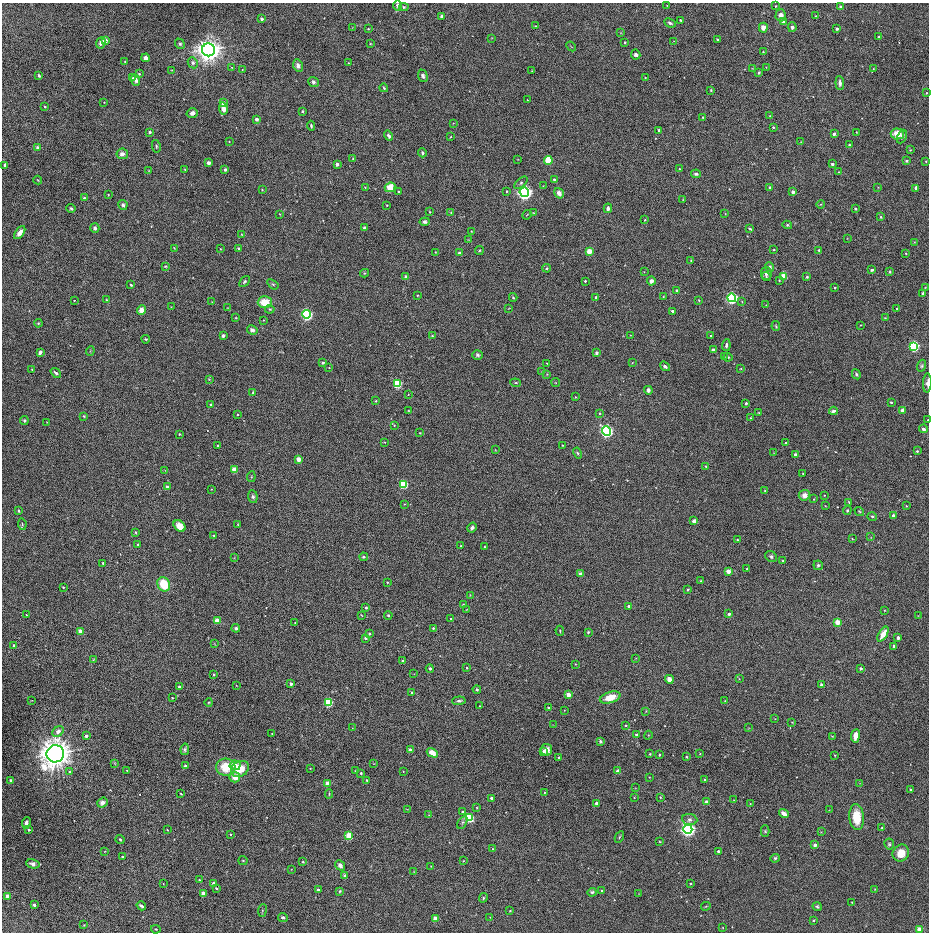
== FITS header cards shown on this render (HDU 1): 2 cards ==
NAXIS1  =                 1853 / length of original image axis
NAXIS2  =                 1860 / length of original image axis

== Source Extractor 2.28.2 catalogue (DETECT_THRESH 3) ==
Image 1853 x 1860 px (HDU 1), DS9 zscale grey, zoomed out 1/2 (1 PNG px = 2 x 2 image px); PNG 931 x 934 px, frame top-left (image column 1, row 1859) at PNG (2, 3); each listed source drawn as its Kron ellipse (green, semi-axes under 4 px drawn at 4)
Background 0.249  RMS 37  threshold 111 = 3 sigma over >= 5 px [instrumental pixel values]
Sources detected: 623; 3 cannot appear on this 1/2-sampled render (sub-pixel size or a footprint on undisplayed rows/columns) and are neither listed nor drawn; of the other 620, the 500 brightest by FLUX_AUTO listed and drawn (120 fainter detections omitted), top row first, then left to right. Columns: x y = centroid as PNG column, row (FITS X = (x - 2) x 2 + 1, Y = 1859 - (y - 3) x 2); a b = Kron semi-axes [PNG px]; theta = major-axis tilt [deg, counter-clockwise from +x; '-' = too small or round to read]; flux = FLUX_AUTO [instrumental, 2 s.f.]
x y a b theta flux
398 5 5 4 - 2.6e+04
667 6 3 2 - 3.5e+03
776 6 2 2 - 5.3e+03
840 6 3 3 - 1.5e+04
404 7 5 4 - 1.4e+04
781 15 6 5 - 4.4e+04
442 16 3 3 - 1.8e+04
815 16 2 2 - 4.5e+03
262 19 3 3 - 3.0e+04
681 20 2 2 - 7.5e+03
783 22 4 4 - 2.2e+04
670 23 6 4 -25 2.0e+04
535 26 3 2 - 4.1e+03
352 27 3 2 - 3.6e+03
792 27 5 4 - 1.9e+04
763 28 5 4 - 5.5e+04
368 29 3 2 - 6.7e+03
837 29 3 3 - 1.4e+04
621 33 3 2 - 4.3e+03
879 37 4 4 - 1.3e+04
491 38 3 2 - 3.9e+03
105 40 3 3 - 9.0e+04
717 40 3 3 - 8.5e+03
674 41 3 2 - 4.6e+03
625 42 2 2 - 1.0e+04
101 43 6 4 65 3.4e+04
180 44 5 4 - 1.4e+04
370 44 3 3 - 6.0e+03
571 46 5 2 - 5.6e+03
208 50 6 6 - 1.0e+07
763 52 3 3 - 6.6e+03
636 54 5 4 - 2.4e+04
146 58 4 4 - 3.6e+04
125 61 3 3 - 5.8e+03
193 63 6 5 - 1.9e+04
348 63 2 2 - 3.5e+03
298 66 6 4 -67 4.3e+04
232 67 3 2 - 3.8e+03
766 67 3 2 - 3.6e+03
753 68 4 3 - 5.0e+03
873 69 3 3 - 4.6e+03
171 70 3 2 - 4.1e+03
242 70 3 3 - 5.2e+03
532 71 3 2 - 4.3e+03
759 73 3 2 - 9.7e+03
139 74 3 3 - 7.5e+03
39 76 4 3 - 1.4e+04
423 76 6 4 -68 2.2e+04
645 77 3 2 - 4.6e+03
133 78 3 3 - 8.1e+03
136 80 6 3 -66 2.9e+04
313 82 5 4 - 1.8e+04
840 83 7 3 -86 3.5e+04
384 88 4 2 - 8.7e+03
711 90 3 3 - 7.0e+03
926 93 3 3 - 5.5e+03
527 100 2 2 - 4.5e+03
104 102 2 2 - 4.0e+03
223 103 4 4 - 2.7e+04
45 106 2 2 - 1.1e+04
223 108 6 4 -81 6.5e+04
303 111 4 3 - 9.3e+03
192 113 6 5 - 2.8e+04
770 116 3 3 - 5.0e+03
703 117 3 2 - 5.7e+03
256 119 3 3 - 4.2e+04
453 123 3 2 - 3.6e+03
311 126 5 3 - 1.3e+04
773 127 3 3 - 8.4e+03
659 130 2 2 - 1.9e+04
150 132 3 3 - 1.3e+04
856 132 3 2 - 4.8e+03
834 134 3 2 - 3.1e+04
897 134 7 5 -6 1.2e+05
389 136 5 3 - 2.2e+04
451 137 3 2 - 5.4e+03
902 137 7 4 65 3.3e+04
229 142 3 3 - 5.0e+03
801 142 3 2 - 3.5e+03
849 145 3 3 - 9.7e+03
156 146 6 3 -77 1.0e+04
38 148 3 3 - 4.6e+04
910 150 3 3 - 6.9e+03
422 153 4 3 - 1.3e+04
122 154 6 5 - 4.0e+04
353 159 3 3 - 5.2e+03
518 159 3 2 - 3.6e+03
548 160 4 3 - 2.5e+05
906 161 2 2 - 1.9e+04
926 161 3 3 - 6.9e+03
208 163 3 3 - 5.5e+04
337 164 3 3 - 3.7e+04
832 164 3 3 - 1.6e+04
5 165 4 3 - 2.3e+04
225 169 4 3 - 1.7e+04
680 169 2 2 - 1.1e+04
185 170 3 2 - 5.1e+03
149 171 3 2 - 4.4e+03
839 172 3 2 - 5.4e+03
696 174 5 3 - 1.6e+04
554 179 3 3 - 1.5e+04
38 180 4 3 - 6.1e+03
521 183 8 4 41 1.8e+04
543 186 2 1 - 3.6e+03
365 187 3 3 - 5.5e+03
390 187 5 4 - 1.4e+05
770 187 3 2 - 1.8e+04
878 187 3 3 - 4.7e+03
916 188 3 3 - 3.3e+04
262 190 3 3 - 6.2e+03
399 191 2 2 - 9.8e+03
506 191 4 3 - 7.7e+03
524 192 5 4 - 2.8e+06
793 192 3 3 - 3.9e+04
559 193 5 4 - 4.9e+04
108 195 3 2 - 5.5e+03
84 198 4 3 - 1.2e+04
683 199 3 3 - 4.7e+03
821 204 4 3 - 7.4e+03
123 205 5 4 - 1.6e+04
387 205 2 2 - 5.3e+03
71 208 5 3 - 1.2e+04
608 208 5 3 - 2.6e+04
856 209 2 2 - 1.9e+04
430 212 3 3 - 5.4e+03
451 212 4 3 - 6.1e+03
533 213 4 3 - 4.9e+03
280 214 3 2 - 4.0e+03
725 214 3 3 - 4.0e+03
527 215 5 2 - 6.0e+03
881 217 4 3 - 7.9e+03
645 220 3 2 - 6.3e+03
425 222 5 4 - 1.9e+04
787 225 4 4 - 1.3e+04
95 228 5 4 - 1.8e+04
365 228 4 4 - 1.6e+04
750 229 4 2 - 9.4e+03
471 231 2 2 - 3.7e+03
20 233 7 4 53 5.0e+04
241 234 3 2 - 4.4e+03
847 238 3 2 - 4.1e+03
468 239 3 3 - 4.9e+03
914 242 3 3 - 5.4e+03
174 248 4 2 - 4.8e+03
238 248 4 3 - 1.1e+04
220 249 2 2 - 4.4e+03
479 250 4 3 - 8.0e+03
774 250 3 2 - 5.8e+03
819 250 4 3 - 9.9e+03
589 251 3 3 - 1.5e+05
435 252 2 2 - 3.5e+03
459 253 3 3 - 1.7e+04
906 253 3 3 - 6.8e+03
691 261 3 3 - 9.2e+03
165 266 4 3 - 7.8e+03
770 267 5 4 - 2.2e+04
547 268 4 4 - 1.1e+04
872 270 3 3 - 1.5e+04
644 272 3 2 - 3.5e+03
890 272 4 3 - 1.2e+04
364 273 4 4 - 8.3e+03
766 273 6 5 - 3.4e+04
784 276 3 3 - 1.6e+05
406 277 3 3 - 3.9e+04
766 277 4 3 - 7.7e+03
807 277 4 3 - 9.5e+03
779 280 3 3 - 6.0e+03
585 281 2 2 - 1.1e+04
651 281 4 4 - 3.6e+04
244 282 6 3 49 1.4e+04
273 284 6 4 -36 1.4e+04
131 285 3 2 - 9.7e+03
925 287 4 2 - 4.6e+03
835 288 2 2 - 9.1e+03
677 291 4 3 - 1.4e+04
923 293 4 3 - 1.5e+04
417 295 2 2 - 5.5e+03
513 297 4 3 - 9.8e+03
663 297 3 3 - 5.6e+03
596 298 3 2 - 2.2e+04
732 298 4 4 - 1.2e+06
74 300 2 2 - 4.6e+03
106 300 3 3 - 6.7e+03
699 300 4 2 - 6.1e+03
742 301 3 2 - 5.0e+03
212 302 3 2 - 3.7e+03
265 302 7 6 - 1.5e+05
766 305 3 3 - 5.1e+03
171 307 3 2 - 3.5e+03
227 308 3 3 - 4.1e+03
509 308 4 2 - 4.7e+03
270 309 5 3 - 7.8e+03
897 309 3 3 - 1.0e+04
141 310 5 4 - 5.1e+04
672 311 2 2 - 1.7e+04
306 314 4 4 - 1.2e+06
236 318 4 3 - 5.9e+03
885 318 4 2 - 5.1e+03
263 320 2 2 - 3.9e+03
38 323 4 3 - 7.2e+03
860 325 2 2 - 3.8e+03
776 326 5 2 - 7.3e+03
252 330 5 4 - 3.7e+04
630 335 3 2 - 3.9e+03
223 336 4 3 - 1.3e+04
432 336 3 3 - 7.0e+03
711 336 3 3 - 6.4e+03
146 339 4 3 - 9.5e+03
726 345 6 3 84 1.9e+04
914 346 4 4 - 7.7e+05
713 350 3 2 - 2.5e+04
90 351 5 2 - 6.2e+03
40 353 3 3 - 2.9e+04
597 353 3 3 - 1.9e+04
478 355 5 5 - 1.8e+04
724 357 3 3 - 5.8e+03
728 357 4 3 - 1.1e+04
323 363 2 2 - 2.0e+04
547 363 2 2 - 4.6e+03
632 363 4 2 - 3.6e+03
665 366 5 3 - 1.9e+04
922 366 6 4 71 1.1e+04
329 368 3 2 - 3.8e+03
32 369 3 2 - 5.2e+03
741 369 3 2 - 5.6e+03
542 371 4 3 - 7.5e+03
56 373 6 3 -41 2.1e+04
547 374 3 3 - 5.3e+03
856 374 5 3 - 1.4e+04
209 379 4 3 - 5.8e+03
516 383 5 3 - 1.0e+04
556 383 4 2 - 3.8e+03
927 383 10 4 87 2.7e+04
397 384 4 3 - 4.1e+05
648 390 4 4 - 2.2e+04
253 393 4 3 - 1.2e+04
408 394 2 2 - 4.0e+03
575 397 4 3 - 5.5e+03
376 401 3 2 - 5.7e+03
891 402 2 2 - 1.2e+04
746 403 2 2 - 2.0e+04
210 404 2 2 - 5.8e+03
902 410 4 3 - 2.5e+04
409 411 3 3 - 4.6e+03
833 411 4 3 - 2.3e+04
599 413 3 3 - 7.2e+03
759 413 4 3 - 5.6e+03
237 414 2 2 - 7.2e+03
84 416 4 3 - 9.4e+03
750 418 3 2 - 4.4e+03
928 420 3 2 - 5.3e+03
24 421 4 4 - 1.4e+04
47 422 2 2 - 3.6e+03
394 425 3 3 - 5.7e+03
923 429 4 3 - 2.5e+04
606 431 5 4 - 1.6e+06
420 433 2 2 - 6.1e+03
179 434 2 2 - 6.8e+03
385 442 3 2 - 4.1e+03
786 443 2 2 - 7.8e+03
218 445 2 2 - 1.3e+04
562 445 3 2 - 5.4e+03
495 450 2 2 - 3.5e+03
917 451 3 2 - 8.5e+03
578 453 6 4 -61 1.4e+04
774 453 3 3 - 3.6e+03
796 455 3 2 - 5.0e+04
299 459 3 3 - 9.6e+04
706 466 4 3 - 6.9e+03
165 470 3 2 - 3.6e+03
234 470 3 3 - 1.3e+05
803 474 3 2 - 4.1e+03
251 477 5 3 - 7.2e+03
403 484 4 3 - 3.9e+05
167 487 4 3 - 2.2e+04
211 489 2 2 - 4.4e+03
765 491 3 3 - 5.7e+03
804 495 6 5 - 4.8e+04
824 495 3 2 - 4.4e+03
253 497 6 5 - 1.9e+04
814 499 2 2 - 4.5e+03
849 502 3 2 - 6.1e+03
404 504 3 2 - 4.6e+03
825 506 3 2 - 4.6e+03
906 506 4 3 - 6.2e+03
847 510 4 3 - 1.0e+04
19 511 4 3 - 1.1e+04
859 511 5 3 - 7.4e+03
893 515 4 3 - 1.9e+04
872 516 5 3 - 1.0e+04
694 521 3 3 - 3.5e+04
22 524 6 3 -81 8.6e+03
238 525 3 2 - 6.6e+03
180 526 7 5 -42 7.9e+04
472 528 5 4 - 2.8e+04
136 532 4 3 - 8.4e+03
214 535 4 3 - 8.7e+03
871 537 3 3 - 4.8e+03
737 539 3 2 - 6.7e+03
852 539 3 2 - 4.7e+03
138 544 2 2 - 6.6e+03
461 546 2 2 - 6.2e+03
485 547 3 3 - 6.0e+03
771 556 6 5 - 1.7e+04
364 557 4 3 - 1.3e+04
234 558 3 2 - 3.6e+03
783 561 2 2 - 8.8e+03
103 563 2 2 - 1.3e+04
818 565 5 4 - 1.3e+04
747 569 2 2 - 8.1e+03
728 571 3 3 - 9.8e+04
580 574 4 4 - 2.8e+04
701 581 3 3 - 7.7e+03
387 582 4 3 - 6.9e+03
164 584 7 6 - 2.2e+05
63 587 2 2 - 9.1e+03
688 589 3 2 - 1.1e+04
470 595 4 3 - 4.7e+03
463 605 4 3 - 1.0e+04
629 606 3 2 - 3.5e+04
366 608 3 3 - 9.7e+03
467 609 4 2 - 4.3e+03
884 610 4 3 - 5.4e+03
729 614 2 2 - 2.9e+04
26 615 2 2 - 5.4e+03
362 615 3 2 - 4.3e+03
388 615 4 3 - 1.0e+04
918 616 3 2 - 3.7e+03
451 619 2 2 - 4.6e+03
217 621 3 3 - 1.2e+05
295 622 2 2 - 3.7e+03
837 622 3 3 - 1.7e+05
236 628 4 4 - 2.2e+04
433 628 3 2 - 8.3e+03
80 631 3 3 - 7.9e+04
560 631 5 3 - 7.2e+03
588 632 3 3 - 8.1e+03
369 634 3 3 - 7.1e+03
883 634 8 3 59 1.1e+05
366 638 3 2 - 1.8e+04
898 638 3 3 - 2.5e+04
214 644 3 2 - 4.2e+03
14 645 3 3 - 1.7e+04
894 646 3 3 - 1.2e+04
636 658 4 3 - 4.8e+03
93 660 4 3 - 5.8e+03
403 661 3 3 - 1.4e+04
575 664 3 3 - 4.7e+03
467 668 3 3 - 7.9e+03
861 668 2 2 - 2.5e+04
430 669 4 4 - 1.4e+04
414 674 3 2 - 3.6e+03
214 675 2 2 - 1.1e+04
669 679 4 4 - 4.8e+04
739 679 4 2 - 4.7e+03
291 684 3 2 - 2.5e+04
236 685 3 3 - 4.2e+03
822 685 4 3 - 3.1e+04
180 687 4 3 - 1.4e+04
477 689 4 3 - 1.2e+04
412 693 3 2 - 9.4e+03
568 695 3 3 - 8.2e+04
610 697 11 5 17 1.4e+05
172 698 4 3 - 6.6e+03
32 700 4 2 - 4.5e+03
459 701 7 3 4 1.6e+04
725 701 3 3 - 5.3e+03
209 702 4 3 - 7.1e+03
328 703 4 3 - 3.3e+05
479 706 3 2 - 4.0e+03
548 708 3 2 - 9.2e+03
564 710 3 2 - 3.5e+03
646 711 4 3 - 5.2e+03
775 719 3 2 - 4.2e+03
792 722 3 2 - 4.3e+03
553 725 3 2 - 3.5e+03
625 725 3 3 - 6.7e+03
352 728 3 2 - 3.6e+03
749 728 4 2 - 3.9e+03
58 731 6 4 44 3.8e+04
272 734 3 2 - 3.9e+03
636 735 3 2 - 1.2e+04
648 735 4 3 - 5.0e+03
86 736 3 3 - 2.4e+04
832 736 4 3 - 5.4e+03
855 736 7 4 83 6.9e+04
600 741 4 3 - 1.5e+04
185 749 6 4 79 1.5e+04
410 750 3 3 - 7.4e+04
546 750 6 5 - 5.8e+04
543 752 4 3 - 1.9e+04
432 753 6 4 -30 8.5e+04
55 754 9 8 - 1.3e+07
650 754 3 3 - 6.8e+03
700 754 3 3 - 4.9e+03
659 755 2 2 - 1.2e+04
835 755 3 2 - 4.7e+03
559 757 2 2 - 1.5e+04
686 757 2 2 - 6.5e+03
115 763 4 3 - 6.3e+03
374 764 3 2 - 3.5e+03
235 765 5 5 - 5.4e+04
185 766 3 3 - 1.4e+04
226 767 9 8 - 2.0e+05
310 768 2 2 - 4.6e+03
240 769 9 7 32 1.4e+05
127 770 3 3 - 4.9e+03
356 771 4 3 - 7.5e+03
618 771 4 4 - 3.5e+04
69 772 3 3 - 1.1e+04
403 772 2 2 - 3.6e+03
361 773 3 3 - 1.0e+04
235 777 5 5 - 9.0e+04
649 777 2 2 - 3.8e+03
11 780 3 3 - 3.9e+04
367 780 4 3 - 9.1e+03
705 780 3 2 - 1.7e+04
860 783 3 2 - 4.5e+03
328 784 3 3 - 8.8e+04
635 788 3 2 - 3.5e+03
910 789 3 3 - 9.4e+03
544 792 2 2 - 5.6e+03
181 794 3 2 - 6.1e+03
329 794 5 2 - 6.9e+03
660 797 4 3 - 6.4e+03
491 798 3 3 - 1.4e+04
634 798 3 2 - 4.4e+03
734 800 4 2 - 4.7e+03
706 802 4 3 - 2.3e+04
102 803 5 4 - 3.9e+04
596 803 3 3 - 4.4e+04
750 804 3 3 - 4.4e+03
477 807 3 3 - 4.9e+03
407 809 4 2 - 4.1e+03
829 810 3 2 - 3.5e+03
463 812 3 3 - 8.1e+03
784 814 5 3 - 5.7e+04
429 815 4 3 - 6.3e+03
857 817 13 7 -86 2.0e+05
469 818 4 4 - 5.1e+05
690 820 8 5 -7 2.5e+04
462 822 7 4 59 1.2e+04
26 823 6 4 80 3.7e+04
882 828 3 2 - 5.9e+03
688 829 4 4 - 2.6e+06
29 830 2 2 - 1.6e+04
167 830 2 2 - 5.6e+03
765 831 6 4 -90 1.1e+04
821 832 3 3 - 5.0e+03
230 834 2 2 - 8.8e+03
349 836 3 3 - 2.4e+05
619 837 6 3 64 8.6e+03
120 839 4 3 - 1.1e+04
660 842 3 2 - 5.2e+03
889 844 5 5 - 1.4e+04
815 845 2 2 - 4.8e+04
492 849 3 3 - 4.8e+03
105 851 4 3 - 4.8e+03
719 852 4 3 - 1.9e+04
901 853 9 8 - 1.2e+05
122 857 3 3 - 8.3e+03
775 858 5 4 - 1.3e+04
243 861 4 3 - 6.6e+03
463 861 2 2 - 4.4e+03
303 862 3 3 - 8.4e+03
33 864 7 4 -15 3.5e+04
340 865 5 4 - 3.0e+04
431 866 2 2 - 3.8e+03
291 869 3 2 - 3.9e+03
414 872 3 3 - 5.0e+03
345 876 3 3 - 3.0e+04
199 880 3 2 - 6.1e+03
213 883 3 3 - 1.6e+04
690 883 2 2 - 7.1e+03
163 884 2 2 - 3.5e+03
216 888 4 3 - 8.3e+03
875 889 3 3 - 4.8e+03
318 890 3 2 - 2.0e+04
339 891 4 3 - 6.8e+03
602 891 3 3 - 1.5e+04
592 892 4 3 - 1.6e+04
203 893 3 3 - 7.7e+04
639 894 3 3 - 4.0e+03
7 896 3 3 - 7.5e+04
483 898 5 3 - 1.0e+04
852 902 3 2 - 4.7e+03
34 905 3 3 - 1.3e+04
141 906 5 2 - 2.0e+04
706 906 5 3 - 6.7e+03
817 906 5 4 - 1.2e+04
262 910 6 3 84 1.1e+04
510 911 3 2 - 6.0e+03
490 917 3 3 - 3.9e+03
283 918 5 4 - 1.8e+04
435 918 3 3 - 9.5e+04
813 920 3 2 - 8.3e+03
84 925 3 3 - 7.7e+03
723 928 3 3 - 4.4e+03
156 929 5 3 - 7.0e+03
919 929 3 3 - 1.3e+05
At the frame edge (FLAGS 8, measured only in part): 2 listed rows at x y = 927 383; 928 420
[120 fainter detections neither listed nor drawn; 3 sub-pixel or undisplayed-footprint detections neither listed nor drawn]